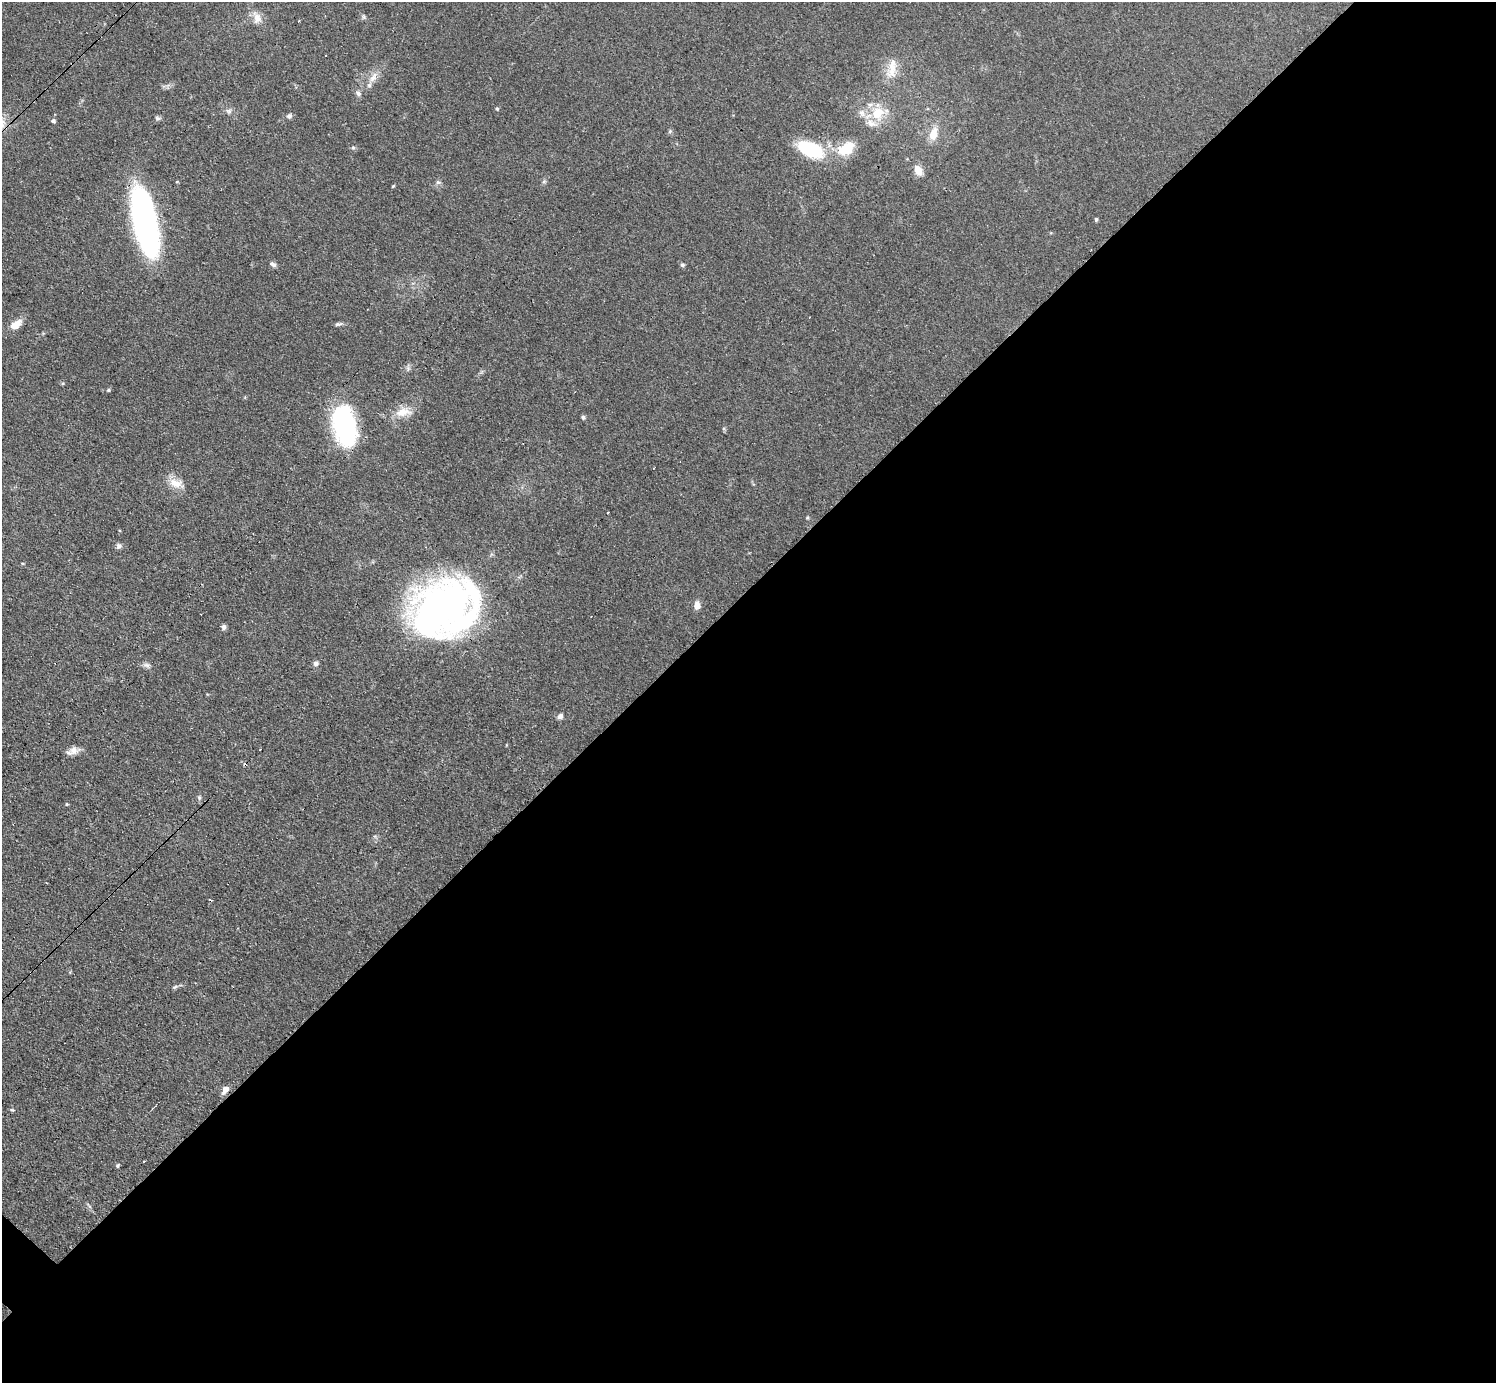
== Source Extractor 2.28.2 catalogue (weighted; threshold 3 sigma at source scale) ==
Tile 12 of 4 x 4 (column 4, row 3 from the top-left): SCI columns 4542-6035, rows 1707-3087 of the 6152 x 6151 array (HDU 1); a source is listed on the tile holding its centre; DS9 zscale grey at full resolution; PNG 1498 x 1385 px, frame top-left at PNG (2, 2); no overlay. Shown black and unused: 57% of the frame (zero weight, under 3 of 4 exposures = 1% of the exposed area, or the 3 px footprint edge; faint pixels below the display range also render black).
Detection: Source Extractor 2.28.2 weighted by HDU 2 'WHT'; one run over the whole footprint, this tile lists its part. Background 0.108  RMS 0.0067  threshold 0.0302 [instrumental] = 3 sigma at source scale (4.5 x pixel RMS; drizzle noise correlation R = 1.50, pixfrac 1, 0.05/0.05 arcsec/px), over >= 5 px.
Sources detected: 57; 1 inside a brighter object's white glare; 5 cosmic-ray / hot-pixel residue — not listed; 2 inside a brighter listed object's ellipse — not listed separately; the other 49 listed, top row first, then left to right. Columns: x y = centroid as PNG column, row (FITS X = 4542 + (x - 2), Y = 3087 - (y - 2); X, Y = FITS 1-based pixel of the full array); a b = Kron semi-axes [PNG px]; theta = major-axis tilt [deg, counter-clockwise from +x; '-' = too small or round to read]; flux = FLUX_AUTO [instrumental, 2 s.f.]
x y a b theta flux
363 17 6 4 71 0.97
257 18 14 11 -87 5.6
892 69 31 11 78 11
373 77 18 7 56 5.8
358 93 7 6 - 1.8
497 109 5 4 - 0.92
228 111 7 6 - 1.6
877 113 13 12 - 16
289 116 6 5 - 1.7
157 118 6 5 - 1.3
53 121 5 5 - 1.5
670 131 5 5 - 0.96
933 134 16 9 76 8.9
353 148 6 4 -1 0.96
810 149 29 15 -24 39
846 149 24 15 29 18
918 170 12 8 -63 6.3
177 182 5 3 - 0.63
438 182 7 4 0 1.2
544 182 6 4 2 0.99
393 186 5 3 - 0.64
1096 219 5 4 - 0.93
143 221 58 19 -80 220
273 264 9 5 -37 1.8
682 265 5 5 - 1.3
16 324 16 8 37 7.1
338 324 9 4 9 1.5
108 390 5 4 - 0.92
403 412 21 11 10 9.5
583 417 5 5 - 1.3
345 426 43 22 -76 87
176 483 20 11 -15 8.1
807 518 5 3 - 0.7
119 546 7 7 - 1.8
22 563 4 3 - 0.56
697 605 9 6 -89 4.4
441 608 71 43 32 310
223 627 7 6 - 1.8
315 663 6 6 - 1.9
146 665 7 5 -1 1.9
560 716 6 5 - 2.5
74 750 12 10 31 4.6
199 798 6 5 - 1.2
67 804 4 4 - 0.73
175 987 7 5 22 1.2
225 1090 9 6 59 4.2
12 1110 5 3 - 0.72
144 1161 3 3 - 1.2
117 1166 4 4 - 1
Overlapping masked pixels (flux is a lower limit): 1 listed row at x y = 441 608